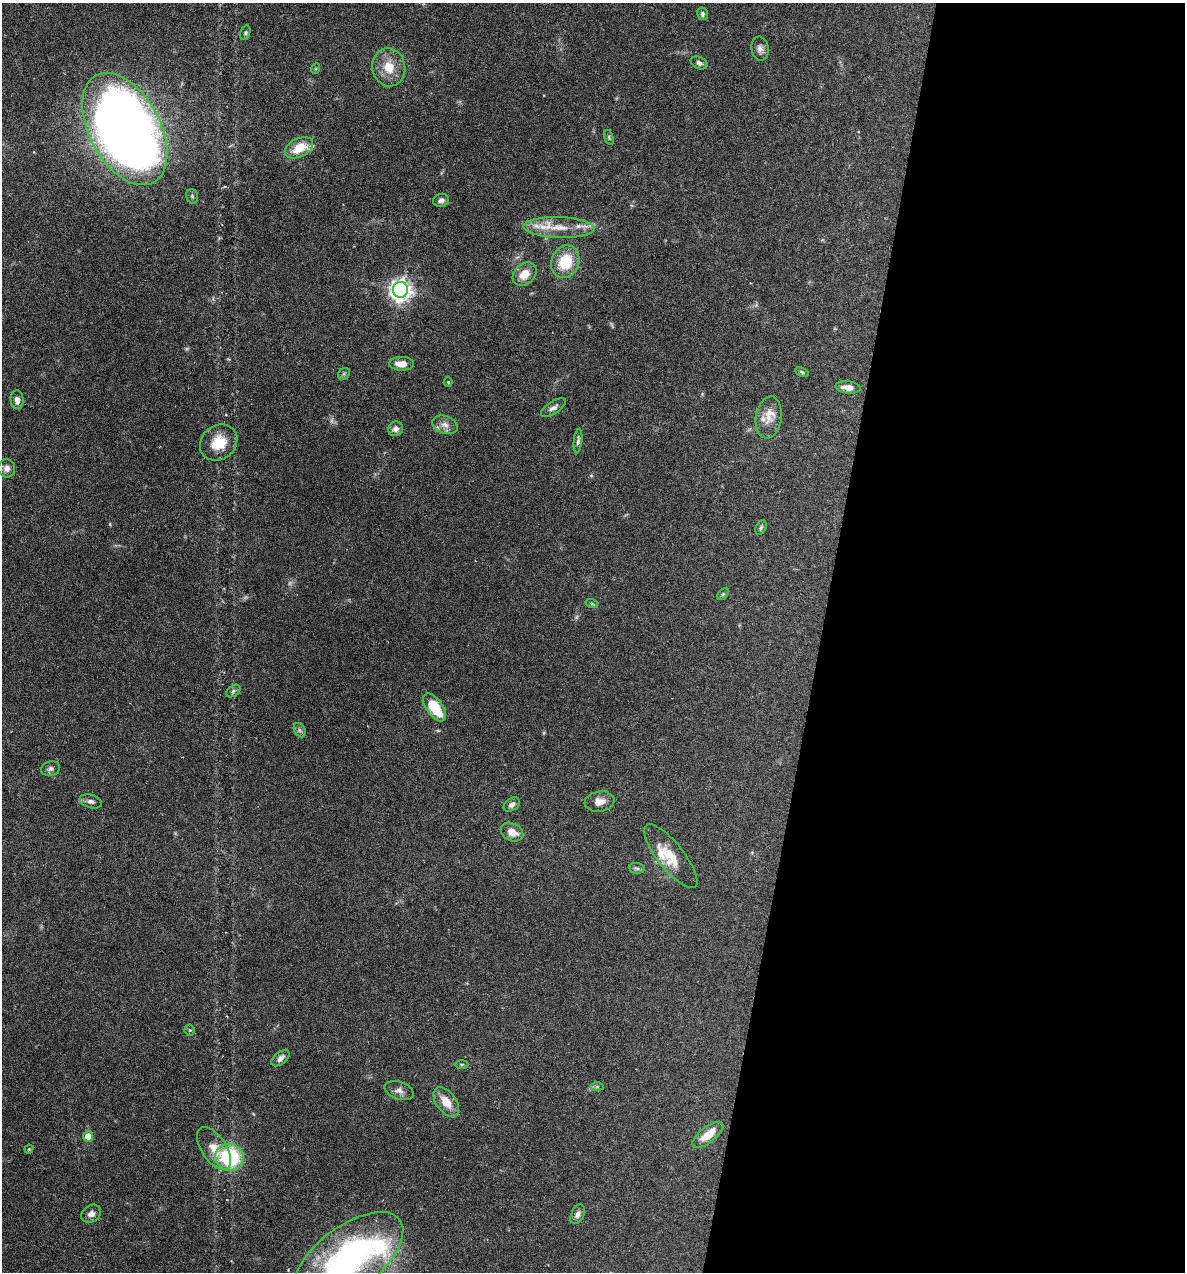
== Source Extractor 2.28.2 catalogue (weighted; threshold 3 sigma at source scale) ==
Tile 12 of 4 x 4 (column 4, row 3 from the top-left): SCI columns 3671-4853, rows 1271-2540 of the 5097 x 5080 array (HDU 1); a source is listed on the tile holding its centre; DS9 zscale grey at full resolution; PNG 1187 x 1274 px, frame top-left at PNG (2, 3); each listed source drawn as its Kron ellipse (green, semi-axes under 4 px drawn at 4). Shown black and unused: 31% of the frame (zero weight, under 4 of 7 exposures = <1% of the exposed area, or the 3 px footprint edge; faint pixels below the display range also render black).
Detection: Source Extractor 2.28.2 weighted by HDU 2 'WHT'; one run over the whole footprint, this tile lists its part. Background 0.111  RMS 0.0036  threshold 0.0147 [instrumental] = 3 sigma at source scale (4.09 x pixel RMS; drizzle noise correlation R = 1.36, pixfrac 0.8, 0.05/0.05 arcsec/px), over >= 5 px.
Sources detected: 66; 3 too faint to see at this stretch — neither listed nor drawn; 8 inside a brighter listed object's ellipse — not listed separately; the other 55 listed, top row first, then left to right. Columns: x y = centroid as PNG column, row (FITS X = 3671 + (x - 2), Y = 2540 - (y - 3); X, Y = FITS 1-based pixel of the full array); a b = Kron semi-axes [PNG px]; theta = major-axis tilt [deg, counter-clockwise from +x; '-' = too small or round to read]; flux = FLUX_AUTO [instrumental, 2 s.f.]
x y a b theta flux
702 14 6 5 - 0.85
245 33 7 5 74 0.63
760 48 12 8 -81 1.7
699 63 9 6 -26 1.1
389 67 19 16 -78 7
315 69 5 3 - 0.29
125 129 61 35 -62 480
609 137 7 4 -72 0.57
299 148 15 9 26 7.9
192 196 7 5 -74 0.61
441 200 8 6 14 1.1
559 227 35 10 -2 7.5
565 262 17 14 70 11
525 274 13 10 42 4.7
400 290 8 7 - 210
402 364 12 7 -1 3.8
802 372 7 4 -26 0.58
344 374 6 5 - 0.57
448 382 4 4 - 0.32
848 387 13 6 -6 2.9
17 400 9 6 -85 1.9
553 408 14 6 33 1.4
769 417 21 13 82 4.2
445 425 13 8 -19 2.3
396 429 7 7 - 1.6
578 441 12 4 84 0.95
219 442 20 17 40 8.1
7 468 9 8 - 1.8
761 528 8 5 63 0.66
723 594 7 4 45 0.53
592 604 6 4 -19 0.44
233 691 8 5 37 0.74
435 707 16 8 -55 11
300 730 7 5 -60 0.85
51 769 10 7 13 1.1
91 801 11 6 -15 1.4
600 802 15 10 8 3
512 804 9 6 36 1.4
512 832 12 8 -29 3.5
671 856 39 13 -51 7.6
637 868 8 5 -8 0.78
190 1030 5 5 - 0.5
280 1058 10 6 41 1.7
462 1064 7 3 1 0.46
597 1087 7 4 0 0.59
399 1091 15 8 -18 2
446 1102 17 10 -53 5.2
708 1135 18 8 38 5.7
88 1136 5 5 - 4.9
29 1149 4 4 - 0.35
214 1149 24 12 -56 5.5
230 1157 14 13 - 26
91 1214 10 8 33 1.9
578 1214 10 6 66 1.4
348 1259 65 32 37 93
Isophote crosses this tile's border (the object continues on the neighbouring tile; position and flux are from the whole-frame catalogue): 1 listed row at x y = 348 1259